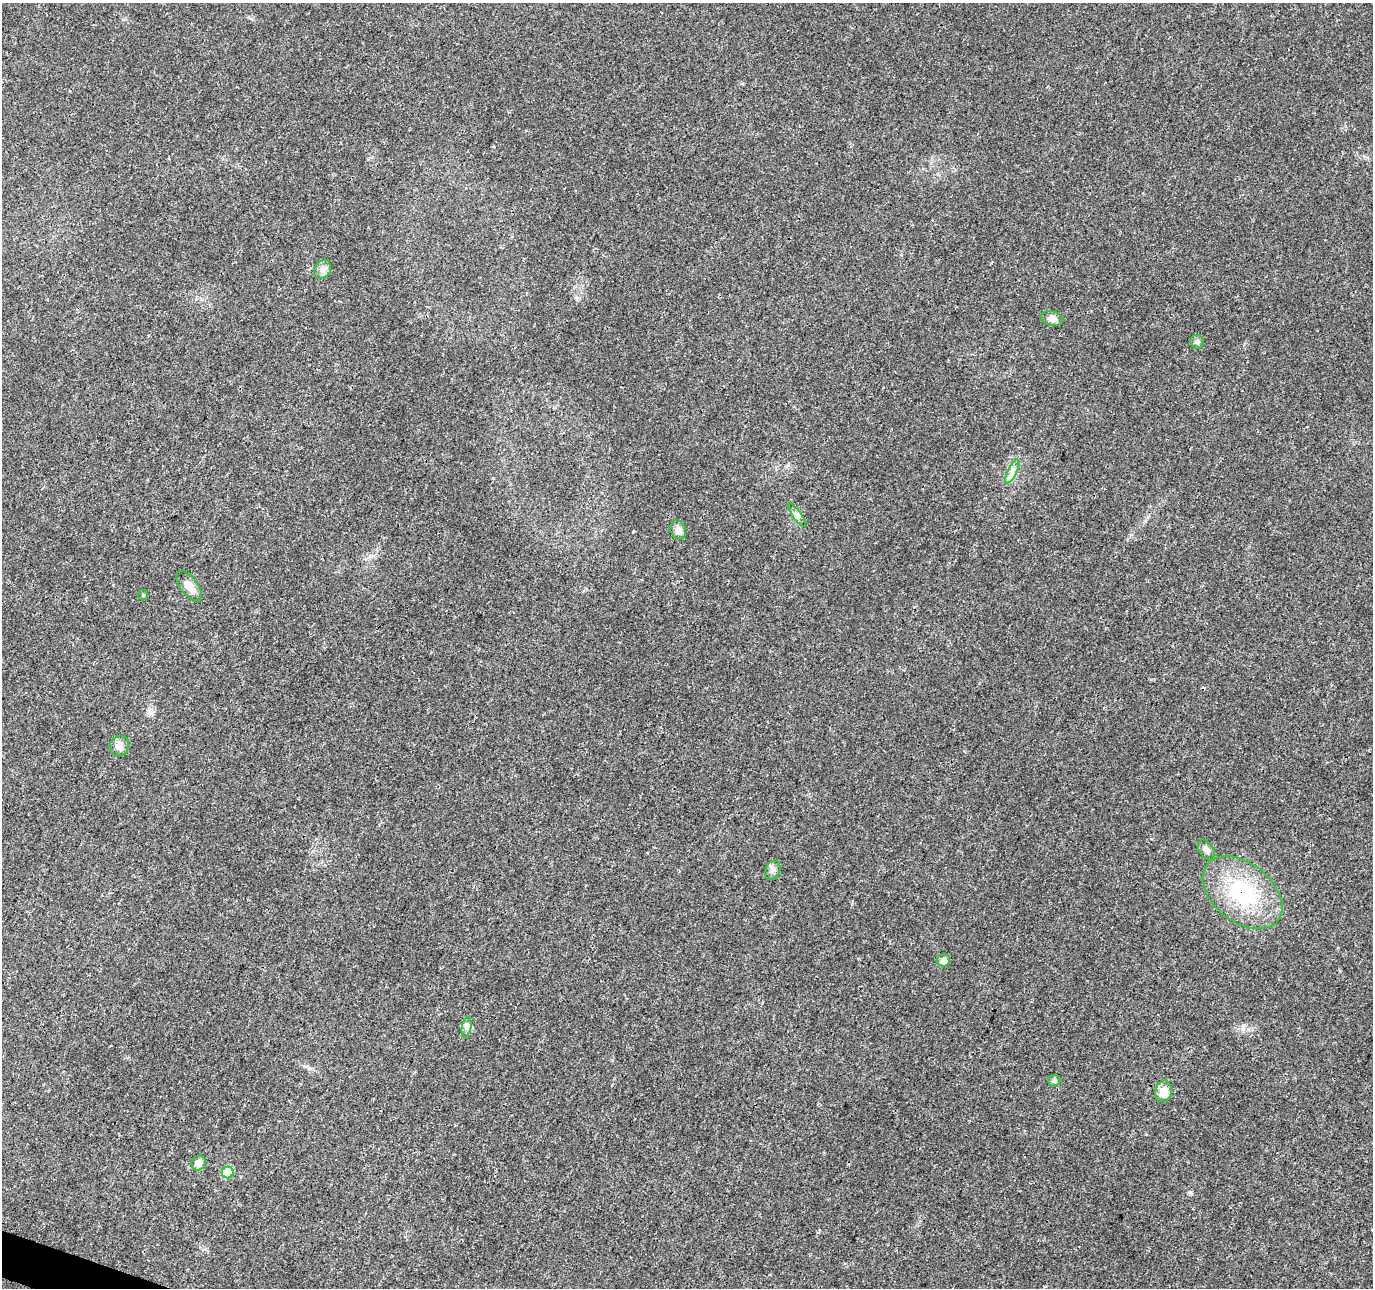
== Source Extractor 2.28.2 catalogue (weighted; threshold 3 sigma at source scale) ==
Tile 7 of 4 x 4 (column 3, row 2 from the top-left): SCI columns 2751-4121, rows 2790-4075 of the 5505 x 5644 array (HDU 1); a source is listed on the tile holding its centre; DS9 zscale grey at full resolution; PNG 1375 x 1290 px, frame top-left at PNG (2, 3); each listed source drawn as its Kron ellipse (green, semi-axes under 4 px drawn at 4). Shown black and unused: <1% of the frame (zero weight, under 3 of 4 exposures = <1% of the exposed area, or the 3 px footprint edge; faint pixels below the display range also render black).
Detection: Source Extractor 2.28.2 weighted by HDU 2 'WHT'; one run over the whole footprint, this tile lists its part. Background 0.0261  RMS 0.0033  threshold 0.0148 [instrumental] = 3 sigma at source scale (4.5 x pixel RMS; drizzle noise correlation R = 1.50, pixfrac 1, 0.0396/0.0396 arcsec/px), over >= 5 px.
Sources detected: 18; all 18 listed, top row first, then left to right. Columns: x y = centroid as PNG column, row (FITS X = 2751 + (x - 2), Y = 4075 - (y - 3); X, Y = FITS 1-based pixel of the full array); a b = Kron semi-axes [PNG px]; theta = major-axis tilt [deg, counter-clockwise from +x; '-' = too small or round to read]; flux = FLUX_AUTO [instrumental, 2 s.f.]
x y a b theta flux
323 269 10 7 53 1.6
1052 318 11 7 -12 2
1197 342 7 6 - 0.85
1012 471 13 4 66 1.6
797 515 14 4 -54 1.2
678 530 10 7 -67 2.3
189 586 18 8 -53 3.1
143 595 5 5 - 0.44
119 746 10 9 - 2.2
1206 850 11 7 -58 1.4
773 870 10 7 68 1.3
1242 893 45 29 -39 30
944 960 6 6 - 2
467 1027 10 4 80 1
1054 1080 6 5 - 0.87
1164 1091 11 8 75 4.2
198 1163 8 7 - 2.8
228 1172 6 5 - 15
Overlapping masked pixels (flux is a lower limit): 1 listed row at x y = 1242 893
Unlisted compact peaks at least as high as the median listed source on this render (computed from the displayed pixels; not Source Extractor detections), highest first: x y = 1190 1192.